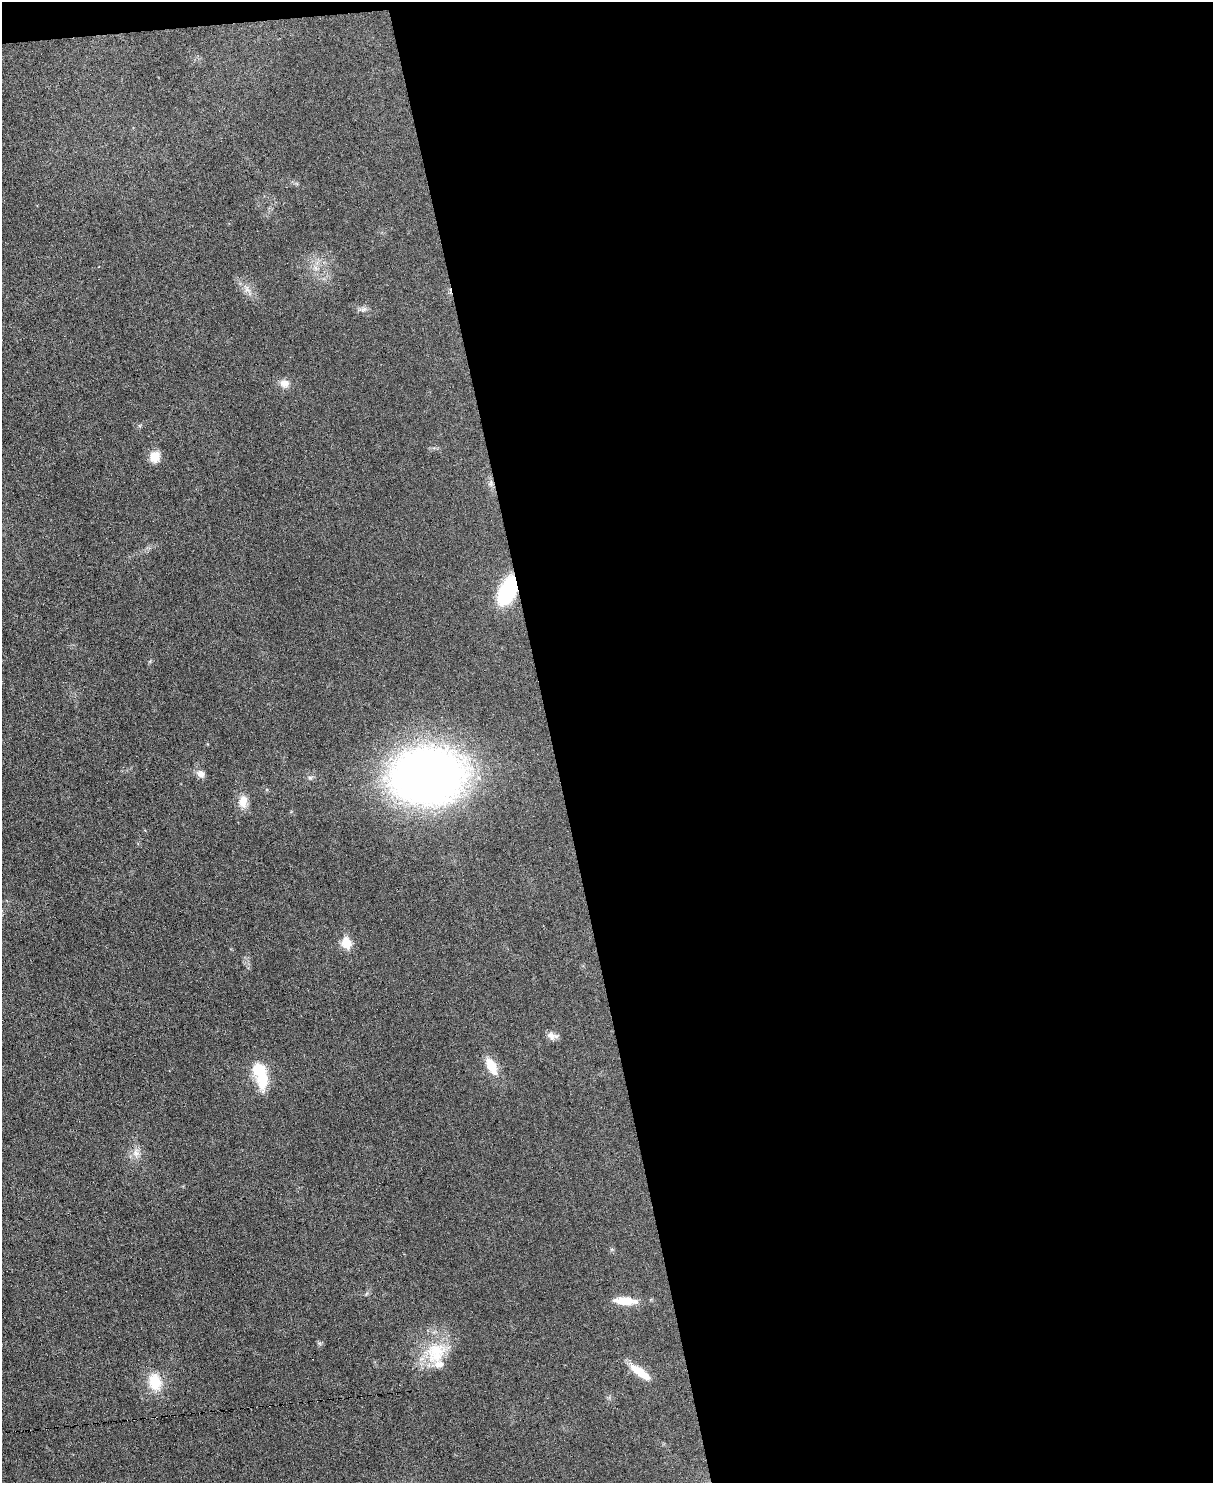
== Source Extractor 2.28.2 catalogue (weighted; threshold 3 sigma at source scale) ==
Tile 4 of 4 x 3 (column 4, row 1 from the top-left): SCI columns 3635-4845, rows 3099-4579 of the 4847 x 4831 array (HDU 1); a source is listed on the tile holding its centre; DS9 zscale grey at full resolution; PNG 1215 x 1485 px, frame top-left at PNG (2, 2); no overlay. Shown black and unused: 55% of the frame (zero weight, under 3 of 6 exposures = <1% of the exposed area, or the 3 px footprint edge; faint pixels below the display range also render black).
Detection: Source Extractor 2.28.2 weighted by HDU 2 'WHT'; one run over the whole footprint, this tile lists its part. Background 0.0265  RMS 0.0038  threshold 0.0153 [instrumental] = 3 sigma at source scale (4.09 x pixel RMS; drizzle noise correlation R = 1.36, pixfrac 0.8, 0.05/0.05 arcsec/px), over >= 5 px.
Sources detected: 22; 1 inside a brighter object's white glare — not listed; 2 inside a brighter listed object's ellipse — not listed separately; the other 19 listed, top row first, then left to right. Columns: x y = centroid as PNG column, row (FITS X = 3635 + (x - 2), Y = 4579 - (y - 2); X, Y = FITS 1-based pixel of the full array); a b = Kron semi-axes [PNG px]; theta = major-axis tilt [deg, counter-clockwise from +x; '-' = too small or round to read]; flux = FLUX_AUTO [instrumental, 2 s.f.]
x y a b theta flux
247 289 13 6 -54 2.1
363 309 9 6 26 1.2
284 383 12 10 1 2.7
155 457 14 12 70 4.2
491 483 10 3 69 0.65
507 591 26 13 66 28
201 774 10 9 - 2.1
428 776 54 41 -2 300
310 778 6 5 - 0.76
243 801 18 11 87 4.1
346 943 6 6 - 14
552 1036 14 8 -13 2
491 1066 16 8 -63 8.5
261 1072 26 16 -63 12
136 1153 13 10 88 2.8
625 1301 24 8 -4 7.6
436 1350 36 20 19 15
640 1372 28 9 -36 6.8
155 1382 24 17 -76 9.2
Overlapping masked pixels (flux is a lower limit): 1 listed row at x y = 507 591